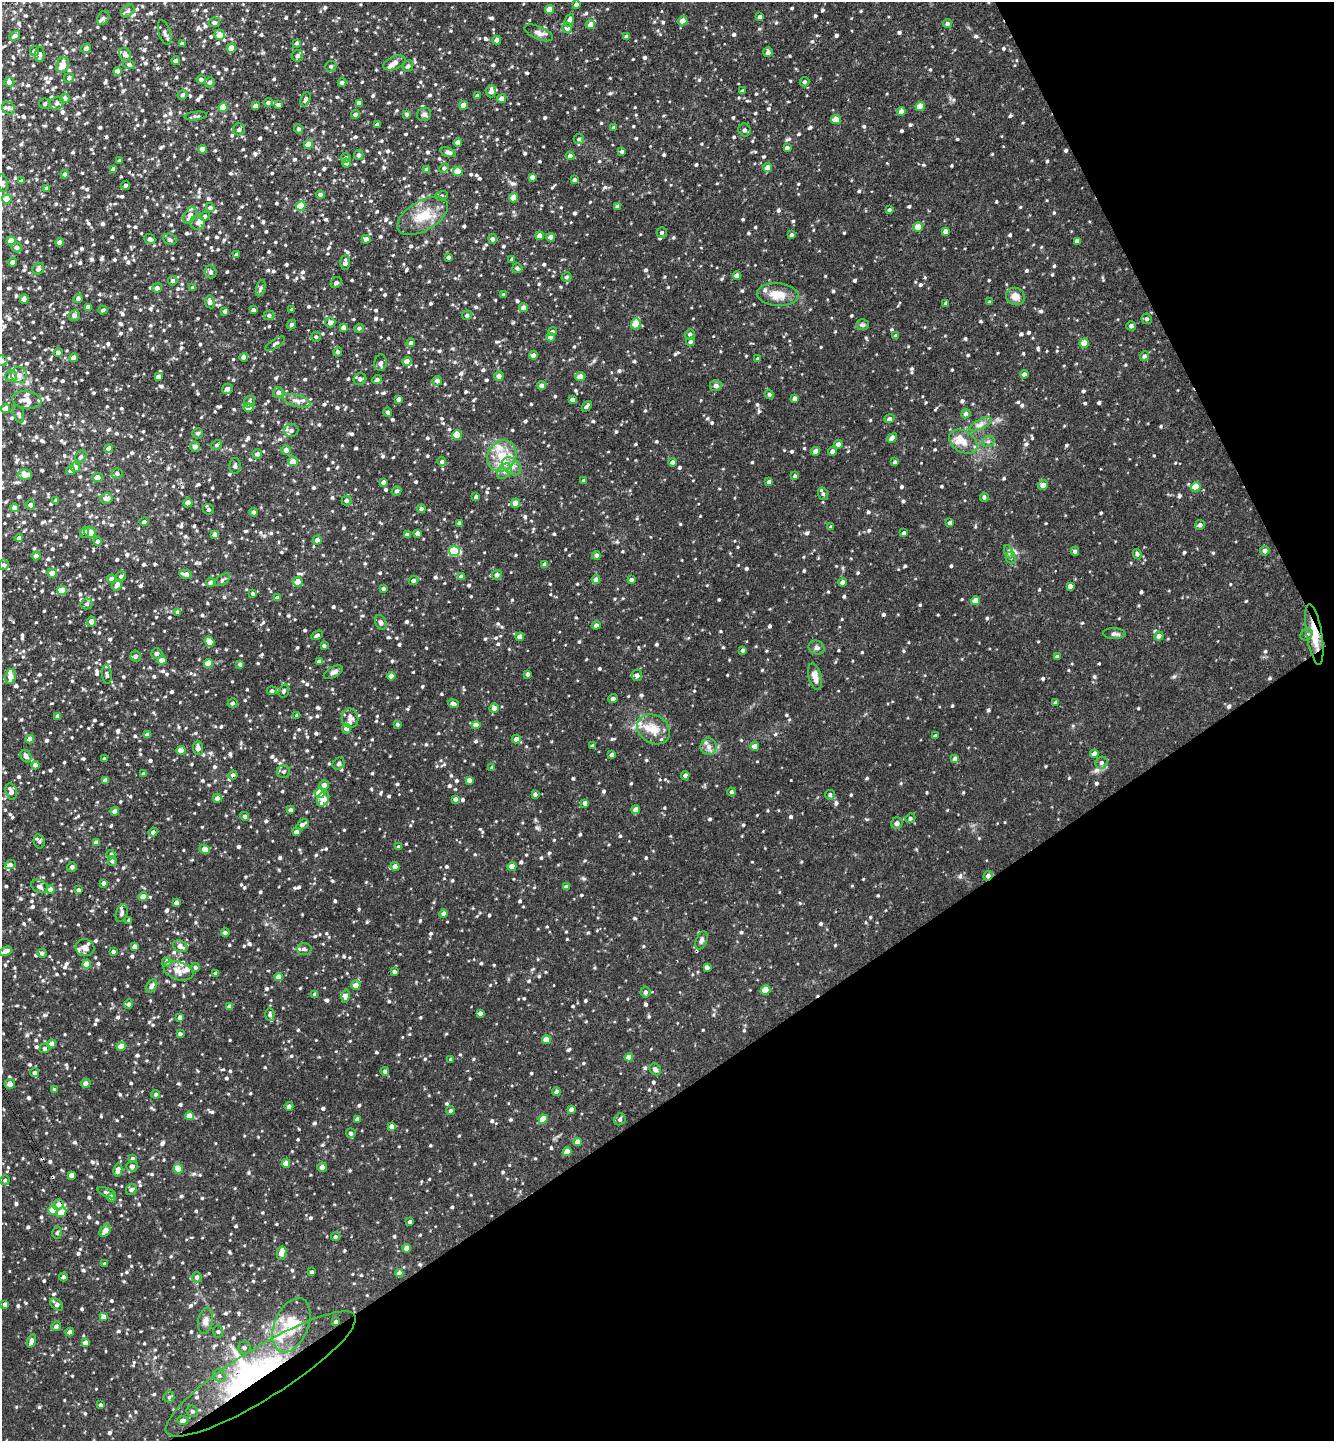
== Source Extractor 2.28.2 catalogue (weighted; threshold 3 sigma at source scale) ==
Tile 12 of 4 x 4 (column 4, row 3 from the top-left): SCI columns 4179-5510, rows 1490-2928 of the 5831 x 5857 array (HDU 1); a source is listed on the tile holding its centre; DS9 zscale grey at full resolution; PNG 1336 x 1443 px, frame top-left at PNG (2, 2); each listed source drawn as its Kron ellipse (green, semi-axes under 4 px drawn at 4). Shown black and unused: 30% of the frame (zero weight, under 3 of 4 exposures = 6% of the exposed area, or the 3 px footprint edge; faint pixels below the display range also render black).
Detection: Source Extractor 2.28.2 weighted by HDU 2 'WHT'; one run over the whole footprint, this tile lists its part. Background 0.0331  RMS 0.0044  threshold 0.0198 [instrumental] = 3 sigma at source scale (4.5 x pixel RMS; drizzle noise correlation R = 1.50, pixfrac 1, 0.05/0.05 arcsec/px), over >= 5 px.
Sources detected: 1330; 1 inside a brighter object's white glare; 3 cosmic-ray / hot-pixel residue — neither listed nor drawn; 27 inside a brighter listed object's ellipse — not listed separately; of the other 1299, all 500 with FLUX_AUTO >= 0.839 (the completeness limit of this list) listed and drawn (799 fainter detections not listed), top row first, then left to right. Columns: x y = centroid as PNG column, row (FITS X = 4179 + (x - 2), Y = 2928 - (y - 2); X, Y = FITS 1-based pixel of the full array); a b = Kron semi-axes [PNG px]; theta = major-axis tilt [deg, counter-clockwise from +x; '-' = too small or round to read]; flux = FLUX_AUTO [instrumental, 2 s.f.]
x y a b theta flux
576 4 4 3 - 0.97
550 9 4 4 - 5.5
128 11 7 5 40 1.1
760 17 4 3 - 1.2
103 18 7 5 59 1.1
569 20 6 4 65 1.5
683 21 4 4 - 3.2
214 22 6 5 - 0.97
947 23 4 4 - 0.92
591 25 4 4 - 4.8
567 28 5 5 - 2.7
165 32 12 6 -72 1.4
539 33 15 6 -23 1.9
220 35 5 5 - 4.4
15 36 6 4 30 1.4
626 37 4 3 - 1.4
497 40 4 4 - 2.6
297 43 4 4 - 0.88
182 44 4 4 - 1.5
86 48 5 4 - 1.3
231 48 4 4 - 4.4
34 51 5 4 - 1.5
768 52 5 4 - 1.4
40 54 7 5 88 1.5
125 54 7 5 -59 1.5
297 56 6 5 - 1.3
176 61 4 4 - 1.3
394 63 12 6 24 1.8
129 64 6 5 - 0.87
63 65 8 6 75 4.8
331 66 5 5 - 0.96
408 66 6 5 - 1.1
118 71 4 4 - 2.4
69 78 5 4 - 0.97
201 79 4 4 - 1.1
9 82 5 5 - 1.5
210 82 5 5 - 1.1
804 82 5 4 - 0.89
342 83 4 3 - 1.2
491 91 6 5 - 2.2
742 91 3 3 - 1.1
183 95 5 4 - 0.98
477 96 4 4 - 0.92
65 98 5 4 - 2.1
306 99 7 4 68 1.3
502 99 4 4 - 3.3
268 102 4 4 - 0.97
57 103 7 6 - 1.2
359 103 4 4 - 1.9
45 104 5 5 - 0.88
278 105 4 4 - 1.1
464 105 4 4 - 4.7
255 106 4 4 - 2.3
920 106 4 4 - 7.5
223 107 4 4 - 8.4
9 108 7 6 - 1.3
901 111 4 4 - 2.4
355 114 4 4 - 1.5
407 114 4 3 - 1
424 114 7 6 - 1.2
196 116 11 4 6 1
836 120 5 4 - 5.1
377 125 4 3 - 1.3
614 128 4 3 - 1.3
239 129 6 5 - 0.97
299 129 5 4 - 0.84
745 130 7 6 - 1.3
579 139 5 5 - 0.87
458 142 4 4 - 2.5
308 144 4 4 - 6.2
787 148 4 4 - 1.3
202 149 4 4 - 4
622 151 4 4 - 0.97
448 152 8 4 -17 1.8
359 155 5 4 - 1.2
570 156 4 4 - 1.5
346 158 5 4 - 1
119 161 3 3 - 0.84
346 163 4 4 - 1.1
444 168 5 4 - 0.99
768 168 4 4 - 3.7
113 169 4 4 - 1.8
427 170 4 4 - 1.5
458 171 5 4 - 6.3
65 174 4 4 - 0.95
532 177 4 4 - 1.7
574 180 4 4 - 0.85
21 181 4 4 - 1
3 183 9 5 -81 0.93
125 185 5 4 - 0.98
47 188 3 3 - 0.98
320 194 4 3 - 1.1
441 196 6 5 - 0.92
514 198 4 4 - 5.8
7 199 5 4 - 7.5
301 206 5 4 - 11
210 207 4 4 - 0.92
618 207 4 4 - 1.9
889 210 4 3 - 0.85
190 215 9 5 59 2.7
205 216 5 4 - 0.92
423 216 28 15 30 10
198 223 7 7 - 1.7
918 227 4 4 - 6.3
945 231 4 4 - 1.9
662 233 5 5 - 1
791 235 4 4 - 0.92
539 236 4 4 - 3.9
551 237 4 4 - 2.4
150 239 5 5 - 1.3
170 239 7 5 -22 0.86
366 239 4 4 - 1.7
493 239 5 4 - 1.4
11 241 4 4 - 4.9
1077 241 4 4 - 1.8
59 242 4 4 - 1.9
17 247 5 5 - 1.5
237 255 4 4 - 1.4
449 257 3 3 - 1
512 259 4 3 - 1.1
13 262 4 4 - 1.4
345 263 7 5 87 1.9
517 268 5 4 - 1.1
38 269 6 5 - 1.4
211 272 6 6 - 1.5
737 276 4 4 - 2.9
567 277 5 4 - 0.9
173 281 5 4 - 0.99
336 283 6 5 - 1.2
157 288 5 4 - 2
193 288 4 4 - 1.5
261 288 8 4 73 0.91
504 295 4 3 - 1.3
778 295 21 11 -4 6.4
1015 296 10 8 -25 3.3
78 298 4 4 - 1.2
24 299 4 4 - 1.1
210 302 6 5 - 1.6
990 302 4 3 - 0.92
946 303 4 4 - 1.3
88 307 4 4 - 2.4
524 308 4 4 - 2.8
292 309 3 3 - 0.84
103 310 4 4 - 1
253 310 4 3 - 1.2
225 311 4 3 - 1.2
74 315 5 5 - 1.9
269 315 5 5 - 1
467 315 5 4 - 0.87
1147 319 5 5 - 0.84
330 322 5 5 - 2
292 324 5 4 - 0.88
636 324 6 4 71 9
862 325 6 5 - 1.1
1131 326 5 4 - 1.2
343 327 4 4 - 1.5
359 328 5 4 - 1.1
552 331 4 4 - 1
690 334 5 5 - 1
896 336 4 3 - 1.1
316 337 5 5 - 0.86
551 337 4 4 - 2.9
690 342 4 4 - 0.92
411 343 4 4 - 1.5
1084 343 4 4 - 4.8
275 344 11 4 33 0.93
58 352 4 4 - 1.4
338 352 4 4 - 1.1
533 355 4 4 - 2.5
1144 356 5 4 - 0.95
244 357 4 4 - 1.4
74 358 4 4 - 3.8
758 359 4 3 - 1.1
2 361 6 5 - 1.3
407 361 4 4 - 3.1
381 363 8 6 88 1.1
1024 374 4 4 - 1.4
19 375 8 8 - 2.2
11 376 6 6 - 1.9
499 376 4 4 - 1.7
580 376 5 4 - 2.9
158 377 4 4 - 2.4
360 379 6 5 - 1.2
377 380 5 4 - 1.1
437 381 5 4 - 1.9
542 385 4 4 - 1.7
716 386 6 5 - 1.7
227 389 5 5 - 1.4
278 392 5 5 - 1.5
769 394 4 4 - 0.84
795 398 4 4 - 1.5
399 399 4 4 - 1.6
27 400 15 8 -7 3
572 400 4 4 - 1.7
296 401 14 6 -15 2.2
249 402 6 5 - 0.92
587 406 6 3 49 1
6 408 4 4 - 3.1
248 408 5 4 - 3.7
388 412 5 4 - 0.99
19 414 9 5 -72 0.97
966 414 5 4 - 1.4
890 419 5 4 - 1
980 424 12 5 27 1.7
291 430 7 6 - 1.6
198 433 5 5 - 0.86
457 435 5 4 - 13
892 438 5 4 - 4.3
988 441 7 5 29 0.86
963 442 15 10 -33 4.3
838 444 4 4 - 2.2
216 445 6 4 32 0.87
195 446 5 5 - 1.7
109 448 4 4 - 1.9
286 450 5 5 - 1.9
816 451 4 4 - 3.2
832 451 4 4 - 1.2
257 454 5 4 - 1.5
81 456 6 5 - 0.94
502 456 16 14 55 8.6
293 461 5 4 - 4.2
442 461 4 4 - 0.9
672 462 4 4 - 1.3
895 462 4 3 - 0.84
235 466 8 5 90 1.2
512 466 11 7 -39 2.7
75 467 5 5 - 3
71 470 5 4 - 1.3
504 471 9 6 51 1.7
117 473 5 5 - 1
25 474 7 5 1 3.2
795 476 4 4 - 0.92
97 477 5 4 - 3.3
584 480 3 3 - 0.88
383 482 4 3 - 1.3
769 482 4 3 - 1.2
1043 485 5 4 - 2.4
1196 487 5 4 - 8.9
397 491 5 4 - 0.9
823 494 6 5 - 0.95
476 497 3 3 - 0.97
984 497 4 3 - 0.87
106 498 6 5 - 2
347 500 5 5 - 1.3
56 501 4 4 - 0.95
188 503 4 4 - 2.6
516 503 5 4 - 3.9
30 505 5 4 - 1.6
15 508 4 4 - 2.7
208 509 6 5 - 1.2
421 509 4 4 - 0.97
253 512 4 4 - 1.1
144 522 4 4 - 0.91
459 523 3 3 - 0.94
950 523 4 4 - 1.5
1200 525 5 5 - 1.3
831 527 4 4 - 1
84 532 5 4 - 1.2
90 532 6 5 - 5.8
417 533 4 4 - 1.9
904 533 4 3 - 1.1
215 535 4 4 - 2
407 535 4 3 - 1.6
19 538 4 4 - 1.4
317 540 4 4 - 1.9
98 541 4 4 - 1.3
454 551 5 5 - 24
1075 551 4 4 - 1.2
1265 551 5 4 - 1.6
1009 552 7 4 -71 0.84
1137 554 5 4 - 0.87
597 555 4 4 - 1.3
36 556 4 4 - 1.9
1011 558 6 5 - 0.85
545 564 4 4 - 1.9
4 565 5 5 - 1.4
52 573 4 4 - 3.1
186 574 6 4 -11 2.6
497 575 5 5 - 1.4
121 576 5 4 - 0.97
461 577 4 4 - 2.3
112 579 4 4 - 1.9
222 580 9 5 36 0.99
413 580 5 4 - 1.4
596 580 4 4 - 2.7
631 580 4 4 - 1.3
211 582 5 4 - 1.3
297 582 5 4 - 4
843 582 4 4 - 2.1
117 585 6 5 - 1.8
1070 586 4 4 - 2.2
383 588 4 3 - 0.9
62 590 5 4 - 7.8
253 594 4 4 - 0.86
277 598 4 4 - 1.8
976 601 4 4 - 4.4
87 604 6 5 - 1.1
178 612 4 4 - 1.2
91 622 5 4 - 2.2
381 622 8 5 -64 1.2
596 625 4 4 - 1.5
1114 634 11 5 -2 1.3
1307 634 6 5 - 1.1
1314 634 31 7 -80 7.3
317 635 6 3 29 1.1
1159 636 5 4 - 1.5
520 637 4 4 - 2.3
209 642 5 4 - 4.4
324 646 4 4 - 0.88
816 648 8 7 - 1.3
743 650 3 3 - 1
157 653 5 5 - 1.5
136 656 5 5 - 1.1
1057 657 4 3 - 0.95
162 660 4 4 - 4.3
319 662 4 4 - 1.9
208 663 4 4 - 6.6
240 664 4 4 - 0.93
333 672 10 5 29 1.3
107 674 9 5 -84 1.2
528 674 4 3 - 1
637 675 5 5 - 1.8
11 676 8 5 78 3.4
391 676 4 4 - 3.2
815 677 13 6 -75 3.2
272 691 5 4 - 0.96
284 691 7 5 71 0.95
613 699 5 4 - 1.2
1056 702 4 4 - 1.2
233 703 5 5 - 0.87
453 704 6 4 -22 1.6
494 708 4 4 - 2.1
297 715 4 3 - 0.86
58 716 4 4 - 2.3
350 718 9 8 - 2.3
397 724 4 4 - 0.92
476 725 4 4 - 3.4
346 729 5 4 - 1.9
654 729 17 14 -33 6.8
147 735 4 4 - 3.2
935 736 4 3 - 0.91
30 739 4 4 - 3.8
516 739 4 4 - 2.1
592 746 3 3 - 0.86
709 746 8 8 - 2.1
755 746 4 4 - 2.7
198 748 7 5 -87 1.9
181 750 4 4 - 4.6
1094 754 4 4 - 2.3
612 755 4 4 - 1.7
26 756 7 5 -57 1.7
105 759 3 3 - 0.92
955 759 4 4 - 2.1
1101 763 6 5 - 1.1
339 764 6 5 - 0.93
35 765 4 4 - 2.3
492 768 3 3 - 0.89
283 772 7 6 - 1.1
144 774 4 3 - 1.3
233 775 4 4 - 1.4
685 775 4 4 - 1.5
105 780 4 4 - 2.4
469 780 4 4 - 1.8
324 785 5 4 - 2.2
11 792 8 5 -73 1.6
731 792 4 4 - 0.87
320 793 5 5 - 13
535 794 3 3 - 0.97
830 795 5 5 - 0.98
217 798 4 4 - 2.3
323 799 8 5 64 4.1
455 799 4 4 - 1.3
585 803 4 4 - 1.8
291 810 4 4 - 1.4
636 810 4 4 - 4
115 811 4 4 - 2.1
245 816 4 4 - 1
910 818 5 5 - 0.93
897 823 6 5 - 1.5
302 825 7 4 34 1.7
153 832 4 4 - 1.3
296 832 4 4 - 1.7
39 841 7 5 -76 0.96
96 843 4 4 - 2.5
399 847 4 3 - 0.96
205 849 5 4 - 3.9
111 854 5 4 - 1.2
112 861 5 4 - 0.91
10 865 5 4 - 1.1
395 866 4 4 - 2.2
512 866 4 4 - 5
72 867 5 4 - 1.1
988 876 5 4 - 1.4
103 883 4 3 - 1.3
40 887 9 6 -25 1.8
566 887 4 4 - 1.7
51 890 4 4 - 3.6
78 890 4 4 - 1
143 897 4 4 - 4.3
176 902 4 4 - 1.4
122 913 9 5 71 1.4
444 914 4 4 - 1.9
129 920 3 3 - 0.89
225 933 4 4 - 1.3
701 940 9 5 67 1.3
180 946 7 5 -25 2.3
135 947 4 4 - 2.8
85 948 9 8 - 2.9
304 949 7 6 - 1.4
6 951 6 4 27 4.9
113 951 3 3 - 0.99
42 953 4 4 - 1.1
167 962 5 5 - 1.3
87 964 4 4 - 5.9
195 967 4 4 - 0.95
707 967 4 4 - 1.6
178 971 15 9 -18 3.5
394 972 4 3 - 1
216 973 3 3 - 0.87
279 977 4 4 - 3.1
356 985 5 4 - 3.5
152 986 7 5 56 1.4
765 990 5 4 - 9
645 992 5 5 - 1
315 994 4 4 - 1.4
346 996 7 4 77 1.6
129 1004 5 4 - 1.1
230 1006 4 4 - 2.1
480 1013 4 3 - 1.5
270 1014 6 4 -87 0.9
180 1017 4 4 - 2.2
180 1034 3 3 - 0.91
546 1040 4 4 - 5.7
52 1044 4 4 - 2.6
121 1046 4 4 - 6.2
44 1048 5 4 - 1
629 1057 4 4 - 3.7
451 1059 3 3 - 0.98
655 1069 6 5 - 1.4
385 1071 4 4 - 1.1
35 1073 4 4 - 1.2
86 1083 5 4 - 2
10 1084 5 5 - 3.1
55 1090 4 4 - 1.2
556 1092 4 4 - 1.2
156 1094 4 4 - 0.84
289 1106 4 4 - 1.4
571 1109 4 4 - 1.6
450 1111 4 3 - 0.86
189 1116 4 4 - 5.6
357 1119 4 3 - 1.2
543 1119 4 4 - 7.3
620 1119 6 5 - 0.91
391 1126 4 4 - 1.5
351 1133 5 5 - 1.2
578 1142 4 4 - 2.8
567 1152 4 4 - 4
133 1159 4 4 - 0.88
286 1163 4 4 - 4.2
132 1166 6 5 - 1.3
322 1167 5 4 - 2.3
178 1169 4 4 - 10
118 1170 6 4 77 2.5
71 1175 4 4 - 2.2
5 1180 5 4 - 0.89
131 1190 6 5 - 1.1
107 1193 10 4 -23 1.1
112 1197 4 4 - 4.1
58 1205 5 5 - 3.4
53 1210 5 4 - 9.1
61 1212 5 4 - 6.7
410 1222 4 3 - 1.1
105 1231 7 4 52 3.7
57 1233 6 4 74 0.86
335 1237 4 4 - 0.85
407 1248 4 4 - 3.7
282 1253 6 5 - 4.1
105 1264 3 3 - 0.86
312 1272 3 3 - 0.99
399 1273 4 4 - 2.1
63 1277 4 4 - 1.1
197 1277 5 5 - 1.3
5 1304 4 3 - 1.3
57 1304 7 5 -39 1.6
104 1317 4 4 - 3.1
205 1321 13 7 79 2.2
336 1322 4 3 - 1
291 1325 29 17 67 12
56 1326 5 4 - 1.2
70 1332 4 4 - 2.2
218 1332 6 5 - 0.88
31 1341 7 4 71 2.1
86 1343 4 4 - 3.4
244 1348 6 6 - 1.1
261 1374 111 25 32 66
219 1376 7 5 -43 1.1
169 1397 5 5 - 0.87
101 1405 3 3 - 0.99
192 1411 6 5 - 0.85
183 1420 5 4 - 1.9
Overlapping masked pixels (flux is a lower limit): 8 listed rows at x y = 90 532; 1314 634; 233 775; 988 876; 58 1205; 61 1212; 336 1322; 261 1374
Isophote crosses this tile's border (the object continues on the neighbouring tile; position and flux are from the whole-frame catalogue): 3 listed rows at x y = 3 183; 2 361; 6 951